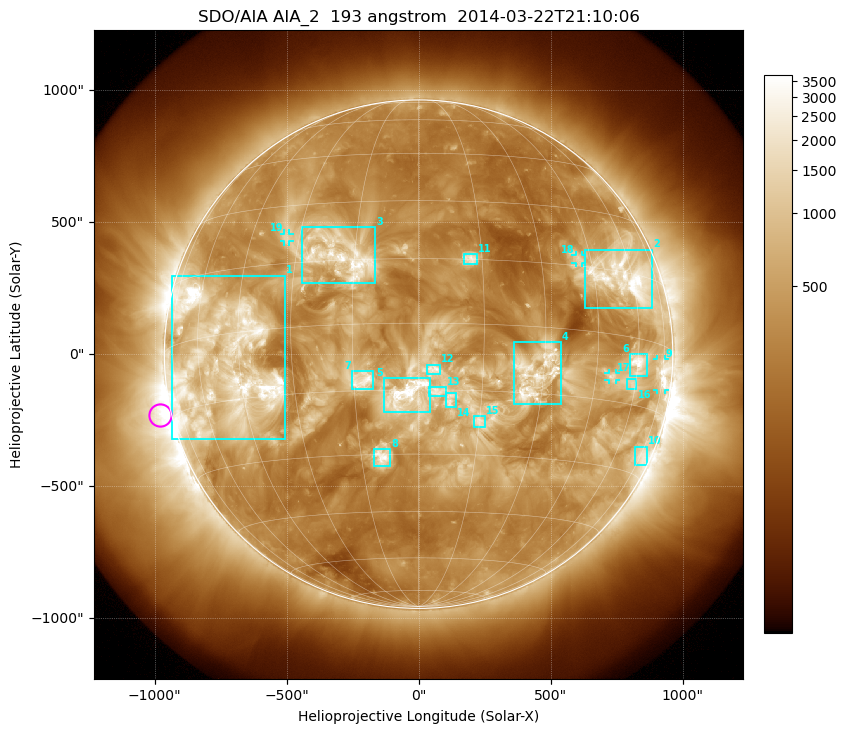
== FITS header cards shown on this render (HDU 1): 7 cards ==
TELESCOP= 'SDO/AIA'
INSTRUME= 'AIA_2'
WAVELNTH=                  193
WAVEUNIT= 'angstrom'
DATE-OBS= '2014-03-22T21:10:06.84'
CTYPE1  = 'HPLN-TAN'
CTYPE2  = 'HPLT-TAN'

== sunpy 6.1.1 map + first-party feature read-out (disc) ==
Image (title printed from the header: SDO/AIA AIA_2  193 angstrom  2014-03-22T21:10:06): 1024 x 1024 px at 2.4 arcsec/px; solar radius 963 arcsec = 401 px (full disc in frame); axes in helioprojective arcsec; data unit not stated in the header (colour bar unlabelled)
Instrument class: DISC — disc imager (sunpy class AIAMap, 193 A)
Bright regions (active regions / flare kernels): reference = the median radial profile (limb darkening/brightening removed); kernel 9 px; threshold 5 sigma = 950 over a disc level ~316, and >= 1.15x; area >= 12 px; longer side >= 10 px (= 24 arcsec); searched inside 0.97 R_sun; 19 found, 19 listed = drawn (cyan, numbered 1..; 4 of them under ~33 arcsec drawn as corner ticks so the feature stays visible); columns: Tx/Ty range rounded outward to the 5 arcsec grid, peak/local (2 s.f.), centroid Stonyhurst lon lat
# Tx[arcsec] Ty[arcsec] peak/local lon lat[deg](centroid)
1 -935..-505 -325..300 17 -50 -6
2 625..885 175..395 13 +56 +14
3 -445..-160 270..480 7 -18 +16
4 360..540 -190..45 6.1 +28 -10
5 -130..45 -220..-90 9.3 -3 -16
6 800..870 -85..0 10 +60 -6
7 -255..-170 -135..-65 5.4 -13 -13
8 -170..-105 -425..-360 6.6 -9 -31
9 905..935 -135..-20 9 +74 -6
10 820..865 -420..-350 5.2 +75 -25
11 170..220 340..380 4.9 +12 +15
12 30..85 -75..-40 4 +4 -10
13 40..105 -160..-125 3.9 +4 -15
14 100..145 -200..-145 3.9 +8 -17
15 210..255 -275..-235 4.6 +15 -22
16 790..825 -135..-90 4.6 +59 -10
17 720..750 -100..-70 5.4 +50 -10
18 595..620 345..375 4.6 +41 +17
19 -510..-490 425..455 4.4 -34 +21
Off-limb structures (1.02-1.3 R_sun): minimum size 162 px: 2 found; the strongest spans PA ~50..145 deg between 1.02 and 1.3 R_sun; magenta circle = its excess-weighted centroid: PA ~105 deg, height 1.05 R_sun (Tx ~-980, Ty ~-230 arcsec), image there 5.1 x the reference